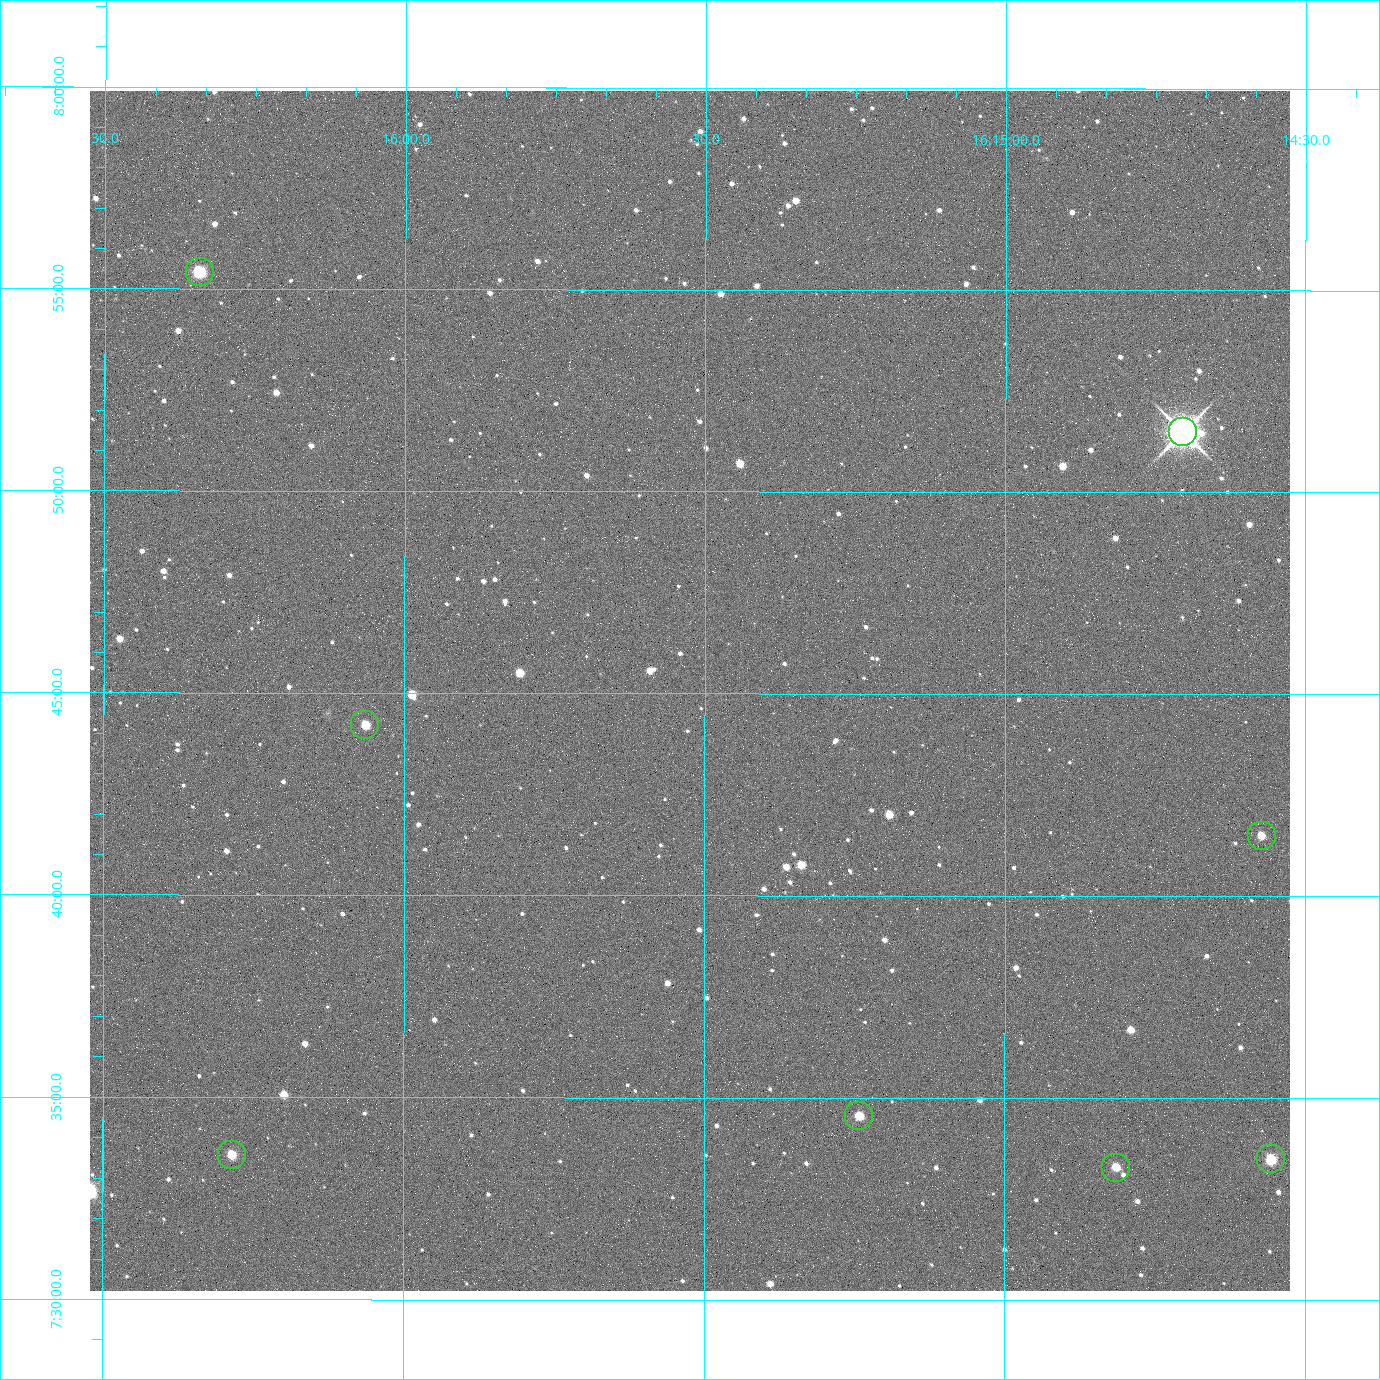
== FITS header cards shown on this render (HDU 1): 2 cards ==
NAXIS1  =                 2400 / Width of image data
NAXIS2  =                 2400 / Height of image data

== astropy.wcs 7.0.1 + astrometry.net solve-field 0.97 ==
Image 2400 x 2400 px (HDU 1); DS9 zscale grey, zoomed out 1/2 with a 90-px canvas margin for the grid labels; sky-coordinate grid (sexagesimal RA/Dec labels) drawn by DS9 from the SOLVED WCS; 8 Tycho-2 reference stars matched to detected sources circled (green)
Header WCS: RA---TAN/DEC--TAN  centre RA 16:15:31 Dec +07:45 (243.88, +7.75 deg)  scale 0.74 arcsec/px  FOV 29.6' x 29.6'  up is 0 deg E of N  parity normal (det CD < 0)
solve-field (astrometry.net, Tycho-2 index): VERIFIED the header's WCS against the Tycho-2 star catalogue (4 matches, 0 conflicts) and refined it, rather than solving blind
Solved WCS: RA---TAN-SIP/DEC--TAN-SIP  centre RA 16:15:31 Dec +07:45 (243.88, +7.75 deg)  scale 0.742 arcsec/px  FOV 29.7' x 29.7'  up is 0 deg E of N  parity normal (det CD < 0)
The solver's refit moves the header's centre by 2.9 arcsec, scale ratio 1.003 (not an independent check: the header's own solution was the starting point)
Tycho-2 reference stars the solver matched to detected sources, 8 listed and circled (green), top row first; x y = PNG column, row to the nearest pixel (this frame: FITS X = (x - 90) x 2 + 1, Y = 2400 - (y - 91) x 2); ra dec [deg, ICRS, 3 dp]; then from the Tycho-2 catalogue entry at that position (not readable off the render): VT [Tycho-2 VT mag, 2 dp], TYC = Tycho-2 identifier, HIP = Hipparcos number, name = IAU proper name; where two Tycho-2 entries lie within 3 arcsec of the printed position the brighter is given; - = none
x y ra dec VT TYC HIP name
200 272 244.086 +7.924 10.10 946-635-1 - -
1183 432 243.676 +7.858 6.72 946-1598-1 79608 -
365 725 244.016 +7.737 11.56 946-881-1 - -
1262 836 243.643 +7.692 11.91 946-916-1 - -
859 1116 243.810 +7.576 11.94 946-1047-1 - -
232 1155 244.071 +7.560 11.55 946-984-1 - -
1270 1160 243.639 +7.558 10.81 946-1083-1 - -
1116 1168 243.703 +7.555 12.21 946-959-1 - -